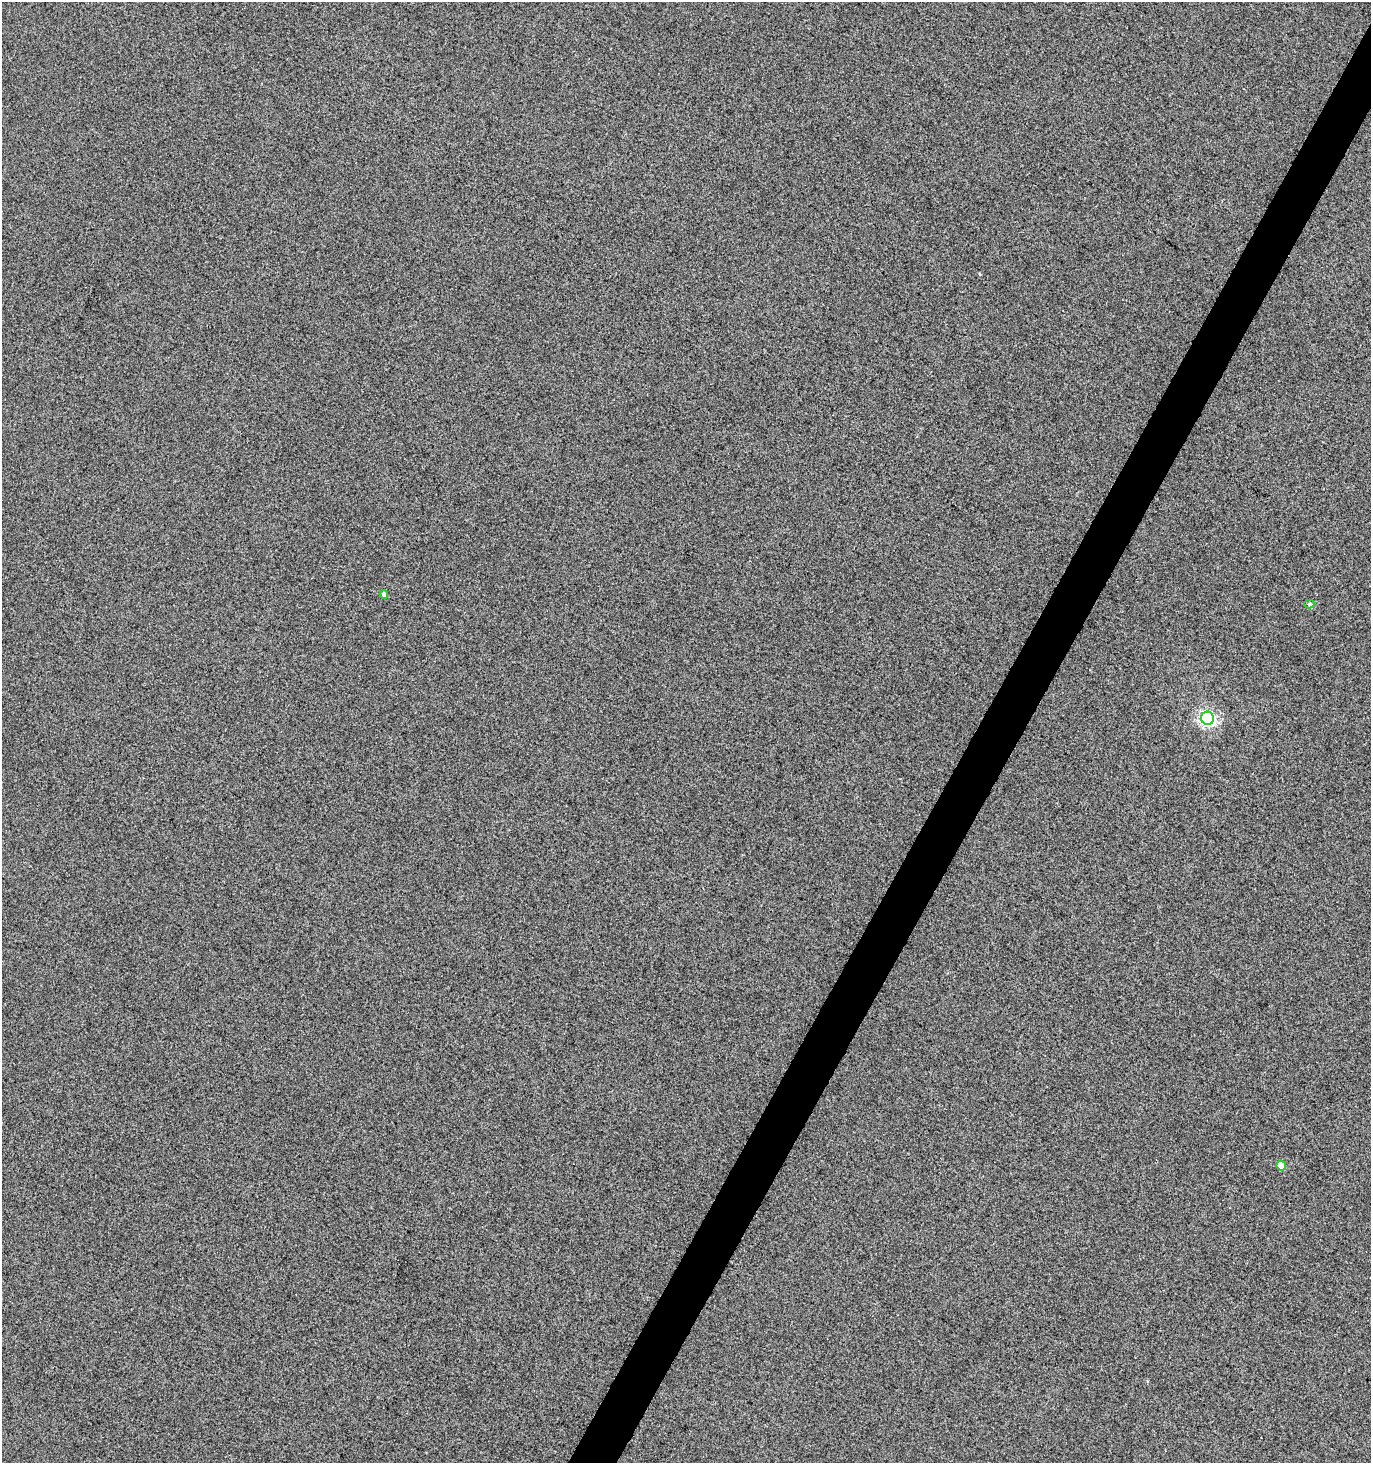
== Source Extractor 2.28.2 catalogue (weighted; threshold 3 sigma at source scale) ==
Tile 10 of 4 x 4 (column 2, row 3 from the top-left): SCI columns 1563-2931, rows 1469-2929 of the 5933 x 5854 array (HDU 1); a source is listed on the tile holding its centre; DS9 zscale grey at full resolution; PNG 1373 x 1465 px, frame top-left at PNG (2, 2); each listed source drawn as its Kron ellipse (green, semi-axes under 4 px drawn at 4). Shown black and unused: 3% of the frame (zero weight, under 3 of 5 exposures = <1% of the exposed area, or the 3 px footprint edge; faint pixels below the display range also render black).
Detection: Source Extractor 2.28.2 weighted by HDU 2 'WHT'; one run over the whole footprint, this tile lists its part. Background 0.0149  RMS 0.086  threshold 0.385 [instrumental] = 3 sigma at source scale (4.5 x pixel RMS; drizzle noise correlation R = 1.50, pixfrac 1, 0.0396/0.0396 arcsec/px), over >= 5 px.
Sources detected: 4; all 4 listed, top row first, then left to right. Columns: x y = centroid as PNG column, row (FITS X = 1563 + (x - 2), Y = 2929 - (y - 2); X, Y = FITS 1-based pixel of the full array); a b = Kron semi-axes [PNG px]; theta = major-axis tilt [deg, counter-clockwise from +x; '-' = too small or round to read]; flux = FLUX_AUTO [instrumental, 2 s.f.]
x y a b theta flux
384 594 4 4 - 25
1309 604 5 4 - 11
1207 718 6 6 - 2200
1281 1166 5 4 - 100